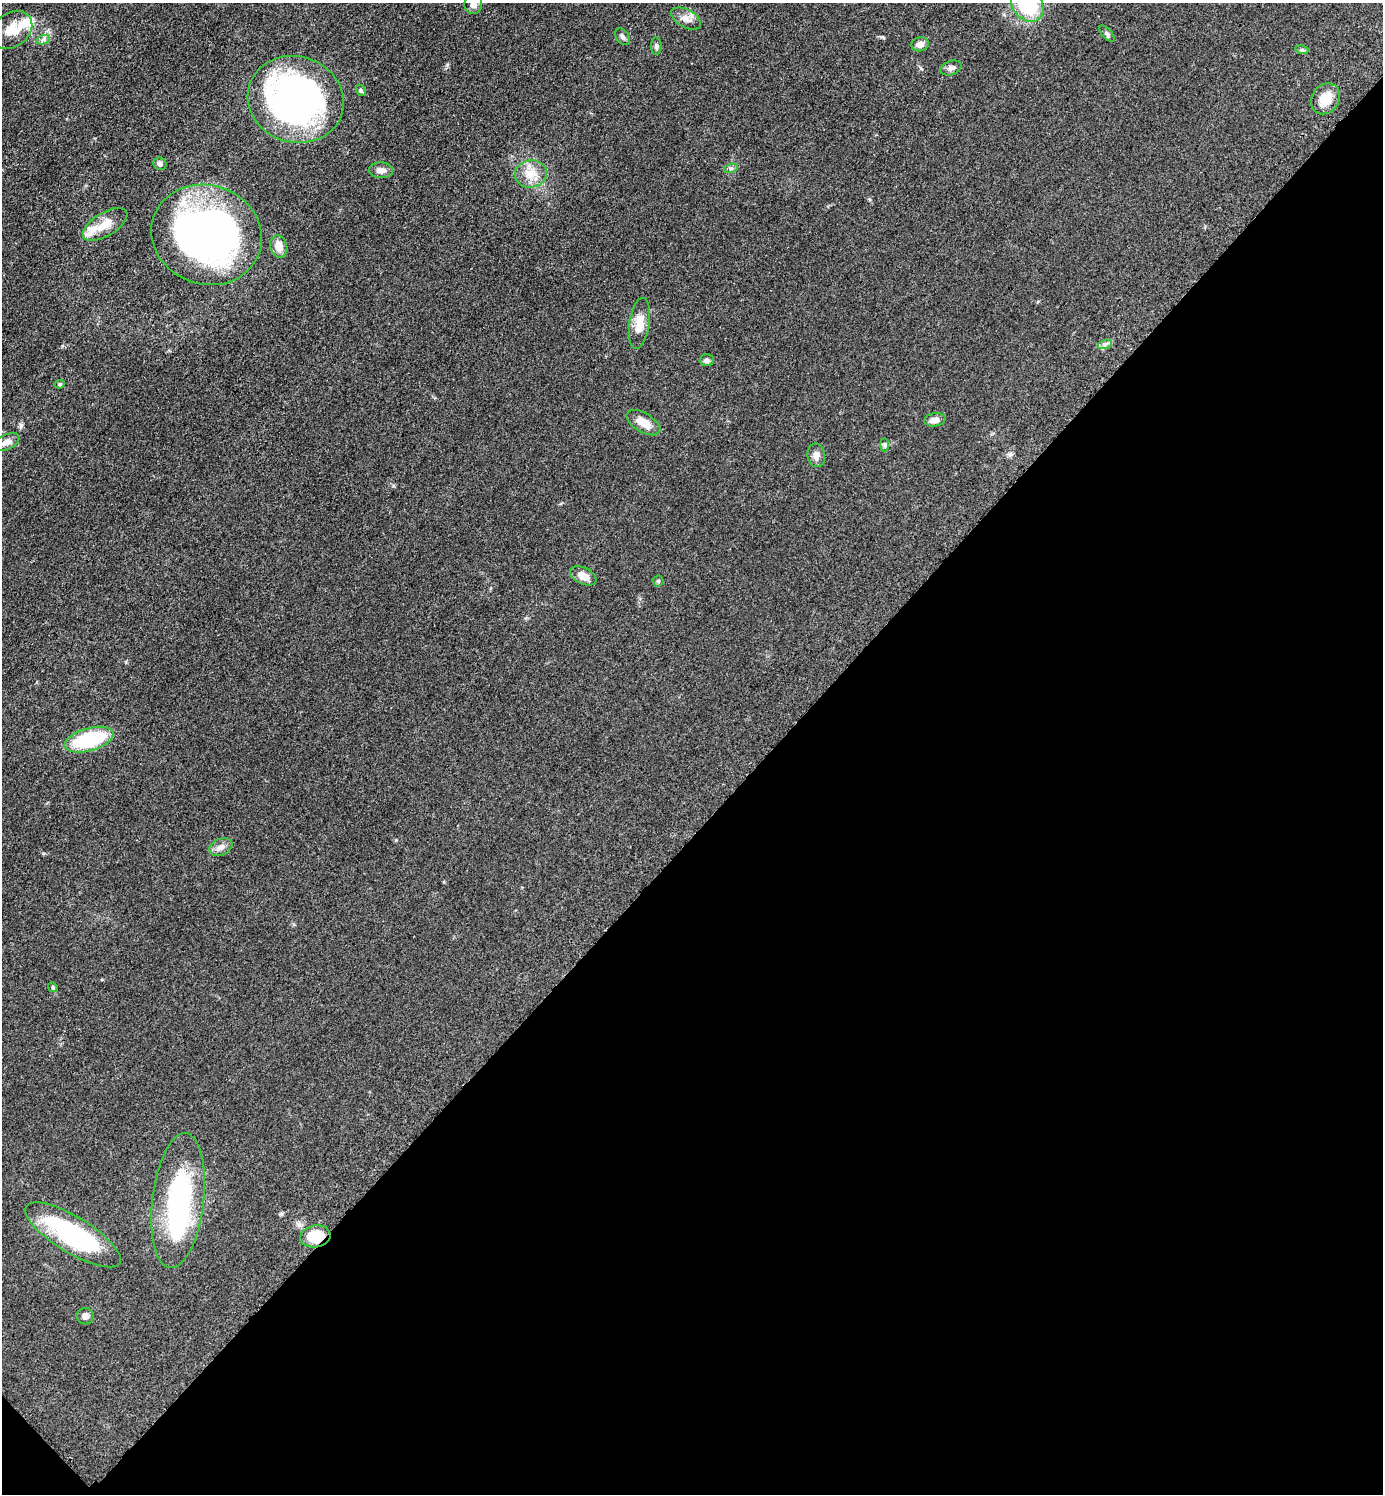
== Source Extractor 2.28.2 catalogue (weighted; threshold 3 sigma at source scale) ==
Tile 15 of 4 x 4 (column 3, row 4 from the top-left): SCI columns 2973-4353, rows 21-1512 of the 6048 x 6047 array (HDU 1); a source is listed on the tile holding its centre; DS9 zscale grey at full resolution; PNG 1385 x 1496 px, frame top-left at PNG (2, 3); each listed source drawn as its Kron ellipse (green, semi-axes under 4 px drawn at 4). Shown black and unused: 45% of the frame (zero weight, under 3 of 5 exposures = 4% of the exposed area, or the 3 px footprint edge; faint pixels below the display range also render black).
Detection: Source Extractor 2.28.2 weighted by HDU 2 'WHT'; one run over the whole footprint, this tile lists its part. Background 0.0497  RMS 0.0054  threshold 0.0244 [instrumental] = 3 sigma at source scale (4.5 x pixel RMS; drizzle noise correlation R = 1.50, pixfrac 1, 0.05/0.05 arcsec/px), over >= 5 px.
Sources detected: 43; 1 inside a brighter object's white glare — neither listed nor drawn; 3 inside a brighter listed object's ellipse — not listed separately; the other 39 listed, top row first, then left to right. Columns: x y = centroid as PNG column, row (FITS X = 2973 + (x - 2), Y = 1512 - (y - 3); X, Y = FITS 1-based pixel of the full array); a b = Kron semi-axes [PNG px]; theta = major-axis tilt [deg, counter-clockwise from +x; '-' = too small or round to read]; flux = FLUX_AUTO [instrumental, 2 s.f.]
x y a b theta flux
473 4 10 9 - 3.4
1027 5 18 14 -51 38
686 18 16 9 -29 3.9
12 30 22 17 37 11
1107 34 10 5 -48 1.2
623 37 9 6 -56 1.7
43 40 7 4 19 1.2
920 44 9 7 15 3.6
656 46 9 5 -90 1.2
1302 50 6 4 -17 0.81
951 68 11 7 19 2.2
361 91 6 4 -60 0.8
296 99 48 43 -18 210
1325 99 16 13 58 9.5
160 164 7 6 - 1.8
731 168 7 4 17 1
381 170 12 8 -2 3.5
531 174 16 13 10 8.5
105 224 25 11 31 7.8
207 235 56 49 -19 240
279 247 11 8 -74 6
639 323 26 10 81 7.5
1105 344 7 4 18 1.3
707 360 7 6 - 1.6
60 384 5 4 - 0.75
935 420 11 6 10 3.5
643 423 19 9 -31 6.6
6 442 14 7 26 3.4
885 445 7 4 -89 0.91
816 455 12 9 -82 3.2
583 576 14 8 -26 5
658 581 5 5 - 0.82
89 740 25 11 16 40
221 847 12 8 24 3.1
53 987 5 4 - 0.63
178 1201 68 25 83 77
73 1235 55 18 -31 72
315 1236 15 11 10 17
85 1316 8 8 - 2.3
Overlapping masked pixels (flux is a lower limit): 1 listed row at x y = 315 1236
Isophote crosses this tile's border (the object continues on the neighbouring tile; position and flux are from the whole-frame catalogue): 2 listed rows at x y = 473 4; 1027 5
Unlisted compact peaks at least as high as the median listed source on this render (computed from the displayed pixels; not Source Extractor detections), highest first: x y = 21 425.